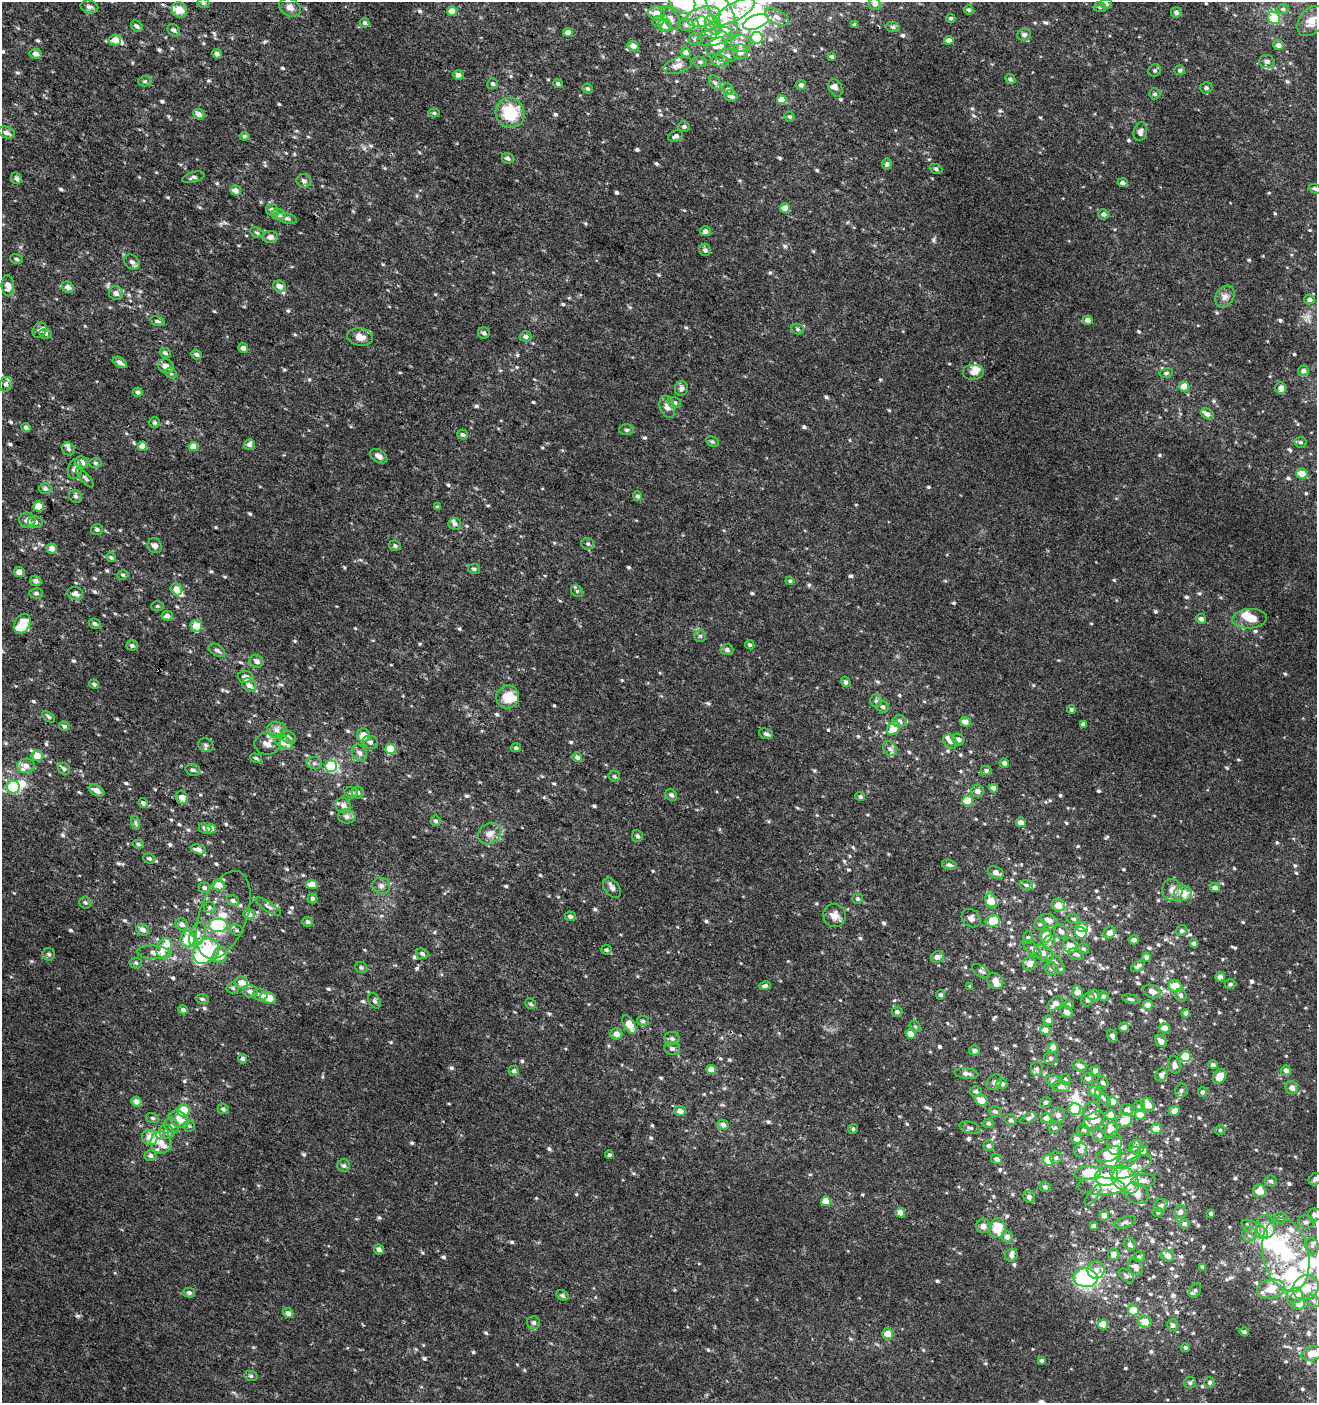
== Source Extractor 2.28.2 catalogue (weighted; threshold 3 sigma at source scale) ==
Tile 11 of 4 x 4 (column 3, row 3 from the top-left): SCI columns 2903-4217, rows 1403-2803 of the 5740 x 5616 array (HDU 1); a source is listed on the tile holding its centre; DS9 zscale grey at full resolution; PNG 1319 x 1405 px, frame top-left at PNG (2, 2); each listed source drawn as its Kron ellipse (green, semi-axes under 4 px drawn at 4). Shown black and unused: <1% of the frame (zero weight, under 3 of 4 exposures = <1% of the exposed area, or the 3 px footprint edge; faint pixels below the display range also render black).
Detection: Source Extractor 2.28.2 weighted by HDU 2 'WHT'; one run over the whole footprint, this tile lists its part. Background 0.00216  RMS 0.003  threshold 0.0137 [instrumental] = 3 sigma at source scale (4.5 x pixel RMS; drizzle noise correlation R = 1.50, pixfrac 1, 0.0396/0.0396 arcsec/px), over >= 5 px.
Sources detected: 852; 15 inside a brighter object's white glare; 3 cosmic-ray / hot-pixel residue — neither listed nor drawn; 70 inside a brighter listed object's ellipse — not listed separately; of the other 764, all 500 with FLUX_AUTO >= 0.55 (the completeness limit of this list) listed and drawn (264 fainter detections not listed), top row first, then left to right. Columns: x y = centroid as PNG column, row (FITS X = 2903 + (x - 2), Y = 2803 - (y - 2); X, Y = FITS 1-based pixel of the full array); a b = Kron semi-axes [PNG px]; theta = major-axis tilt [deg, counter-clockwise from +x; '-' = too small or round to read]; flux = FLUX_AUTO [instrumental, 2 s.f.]
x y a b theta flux
682 2 13 11 -33 17
203 3 6 4 -18 0.59
874 4 6 5 - 1.1
1106 4 6 5 - 0.93
89 7 9 6 -13 1.1
290 7 11 8 -27 1.9
1100 7 6 5 - 0.56
1283 9 6 5 - 0.68
179 10 8 7 - 3.6
969 10 5 4 - 0.62
452 11 4 4 - 4
721 12 27 10 -61 11
734 12 23 9 29 6.6
1176 12 5 5 - 0.98
657 13 8 7 - 2.6
703 17 17 9 13 4.8
777 17 13 7 -29 1.8
671 18 13 7 -55 1.5
951 18 4 4 - 0.58
1274 18 6 5 - 10
658 21 6 5 - 0.7
1311 21 17 11 52 4
756 22 14 6 21 29
365 23 5 4 - 0.81
686 25 8 6 -2 0.98
713 25 10 7 -60 1.7
855 25 4 4 - 0.8
137 26 6 5 - 0.85
665 26 7 6 - 2.3
707 27 13 6 -50 1.8
893 27 7 5 -10 0.78
174 30 7 5 -45 0.66
568 32 5 4 - 1.6
1024 35 7 6 - 1
715 36 18 9 15 3.4
756 38 6 6 - 4.3
695 39 7 6 - 0.73
115 40 6 5 - 3.3
949 40 4 4 - 1.7
741 43 10 8 -18 2.3
1278 45 5 5 - 1.6
633 46 5 5 - 1.9
716 46 11 7 35 2.2
686 52 5 4 - 1.2
740 52 8 7 - 2.4
36 54 6 5 - 1.4
217 54 5 4 - 0.97
727 56 10 7 3 1.4
832 56 4 3 - 0.56
720 61 9 6 -7 1.1
1267 61 8 6 -3 0.91
700 62 7 5 -14 0.62
678 65 15 7 17 2
1155 70 6 6 - 0.64
1180 70 5 5 - 0.79
458 75 5 5 - 1.3
1010 79 5 4 - 0.77
145 81 6 5 - 0.62
715 83 7 5 -61 0.77
493 84 5 5 - 0.66
558 84 5 4 - 0.71
801 85 5 5 - 1.1
835 88 9 6 -65 1.5
1206 88 6 5 - 0.72
588 89 5 5 - 0.62
728 89 6 5 - 0.63
1155 94 6 5 - 0.68
731 96 6 5 - 1.3
782 100 5 4 - 4.2
434 113 5 4 - 0.55
510 113 15 14 - 12
199 114 6 5 - 1.6
790 117 5 5 - 0.56
684 127 5 5 - 0.63
1140 132 9 6 78 1.3
7 133 9 5 -18 1.2
244 136 5 4 - 0.58
676 136 8 5 23 1.1
508 158 6 5 - 0.97
887 164 5 5 - 0.87
936 169 6 5 - 0.64
193 177 11 5 16 1
16 178 6 5 - 0.91
304 181 7 6 - 0.85
1123 182 5 4 - 1.1
1315 189 6 4 -26 0.61
235 190 5 5 - 1.8
785 208 5 4 - 3.5
272 210 6 5 - 0.85
1103 214 5 5 - 1.1
279 215 7 5 -17 1.2
287 218 10 5 -15 0.86
705 231 5 5 - 1.2
257 233 7 5 -30 0.6
270 237 8 6 4 1.4
705 250 6 5 - 0.85
16 259 6 4 -20 0.59
132 262 8 6 -42 1.3
8 286 10 6 -85 2.5
279 286 6 5 - 2.2
68 287 6 5 - 1.5
116 293 7 7 - 1.4
1225 297 11 9 58 1.8
1309 299 5 5 - 1.1
1088 320 5 4 - 2.1
158 321 7 4 -18 0.62
798 329 6 5 - 0.57
40 330 8 6 53 0.97
484 333 6 6 - 0.74
45 334 6 5 - 0.63
526 336 6 5 - 1.2
360 337 13 8 -7 2.7
243 348 5 5 - 1.3
165 353 6 5 - 0.77
196 354 5 4 - 0.83
120 362 8 4 -33 1.3
166 366 8 7 - 2.5
1303 371 5 5 - 1.3
973 372 11 8 0 1.9
171 373 6 5 - 0.62
1166 373 7 4 9 0.63
6 384 7 6 - 0.82
1184 387 5 5 - 5.6
1281 388 6 5 - 1.5
681 389 7 6 - 0.94
138 392 5 5 - 0.75
674 403 7 5 -18 1.1
667 407 11 7 -71 2.1
1207 414 7 5 -30 1.5
155 422 5 5 - 0.61
26 427 5 4 - 0.87
627 430 7 5 0 0.56
463 435 5 5 - 0.77
712 442 6 5 - 0.6
1301 442 6 5 - 0.66
249 444 5 5 - 1.2
142 446 4 4 - 2.6
193 447 5 4 - 3.9
68 449 7 6 - 0.72
379 456 9 6 -33 1.5
82 462 7 6 - 2
95 463 6 5 - 0.59
75 469 10 7 78 1.8
1302 474 6 5 - 3.9
85 478 12 4 -48 0.79
45 489 6 5 - 0.77
76 496 7 6 - 0.83
638 496 5 4 - 0.81
39 506 5 5 - 4.4
437 507 4 4 - 0.57
27 520 8 7 - 1.4
36 522 7 6 - 1
455 524 6 6 - 0.79
97 529 6 5 - 0.66
588 544 6 6 - 0.62
155 546 7 7 - 1.3
395 546 6 5 - 0.69
52 548 5 5 - 2.4
111 558 5 4 - 0.57
474 569 6 5 - 0.59
19 572 5 5 - 1.9
123 575 5 4 - 0.59
36 581 6 5 - 1.3
790 581 4 4 - 0.59
176 589 6 6 - 2.2
577 591 6 5 - 0.57
36 593 7 5 -3 0.7
75 593 8 6 -17 1.2
157 606 6 5 - 0.59
167 616 6 5 - 1.3
1201 619 5 5 - 1
1250 619 17 9 3 3.8
22 624 10 7 60 5.3
95 624 6 5 - 0.84
196 626 6 5 - 4.7
700 636 6 5 - 0.62
132 645 6 5 - 0.83
750 645 5 4 - 0.58
217 650 9 5 -31 1
727 650 6 5 - 1
256 661 7 6 - 1.2
246 677 8 6 -3 2
846 682 5 4 - 0.81
94 684 5 4 - 0.57
249 685 8 6 -40 1.5
508 697 11 11 - 5.8
876 701 6 5 - 0.7
883 707 6 5 - 0.74
1071 709 4 4 - 0.58
48 717 7 4 -38 0.61
899 721 7 6 - 1.7
965 722 5 5 - 2.1
1083 724 4 4 - 1
64 726 5 4 - 0.73
893 728 7 6 - 5.1
276 730 9 8 - 1.5
766 734 7 5 -21 0.85
363 735 7 6 - 4
288 737 8 6 -33 1.1
958 740 6 5 - 1.2
950 741 8 6 -44 1.2
370 742 8 6 -16 1
284 743 10 6 -33 2.8
268 744 13 11 9 2.5
206 745 8 6 -29 0.73
516 748 5 4 - 0.62
391 749 5 5 - 8.8
890 749 8 6 -56 1.1
359 753 9 7 -55 1.2
37 756 5 5 - 4
577 757 5 4 - 1.1
256 758 6 4 -15 0.59
314 763 8 6 -14 0.89
1004 763 4 4 - 0.93
26 766 8 7 - 2.2
331 766 6 6 - 25
64 769 6 5 - 0.7
193 770 7 5 -17 0.92
986 770 5 4 - 0.69
614 776 6 5 - 0.55
13 787 6 6 - 17
994 788 4 4 - 1.6
97 790 8 5 -27 1.9
977 791 6 6 - 1.5
358 792 6 6 - 0.91
351 793 6 5 - 0.99
671 795 6 5 - 0.93
860 796 5 4 - 0.61
182 798 7 6 - 2.2
967 801 5 5 - 6.9
143 803 5 4 - 1.2
343 805 8 7 - 1.6
347 817 9 7 -8 1.5
436 821 5 5 - 0.69
1021 822 5 5 - 1.7
136 823 7 4 -71 0.55
205 828 6 5 - 0.76
211 829 5 4 - 2.2
490 834 12 10 31 2.3
637 836 6 5 - 0.69
138 844 5 3 - 0.57
198 849 7 5 -14 1.7
149 858 6 5 - 0.65
949 865 7 4 -16 0.83
996 873 8 5 -27 1.8
312 884 6 4 -2 3
218 885 6 5 - 3.2
1026 885 6 5 - 0.72
381 886 9 8 - 1.2
204 888 6 5 - 0.68
612 888 11 7 -52 1.2
1215 888 5 4 - 1.5
1172 890 11 10 - 2.6
1183 893 9 7 -3 4.2
313 898 5 5 - 0.72
858 899 5 5 - 0.61
233 901 6 5 - 0.87
991 901 8 5 -68 6.1
85 903 6 6 - 0.6
1058 905 6 6 - 3.4
268 906 15 4 -33 1
209 907 6 5 - 0.59
249 914 6 5 - 1.9
223 915 46 23 70 12
834 915 11 11 - 2.3
570 916 5 5 - 0.9
971 918 10 8 -40 1.5
1074 919 7 5 -16 0.57
1049 920 9 6 -24 2.3
993 921 7 6 - 7.5
308 922 5 5 - 0.84
182 924 6 6 - 1.1
1040 924 6 5 - 0.58
218 925 9 6 0 9.6
1082 927 6 4 -17 1.9
143 930 6 5 - 1.7
237 930 7 5 -21 0.59
1182 931 6 5 - 0.69
1061 932 8 6 -46 1.4
1081 933 6 5 - 11
1110 933 6 5 - 1.4
198 934 13 7 68 1.9
1046 936 6 6 - 4.2
1028 938 6 5 - 0.62
188 939 8 7 - 7.9
1134 940 5 4 - 1.1
1049 942 7 5 68 0.87
1194 943 4 4 - 1.3
1070 945 7 6 - 3.5
164 948 10 7 68 3
1033 949 12 5 -45 0.98
1084 949 5 5 - 0.65
606 950 5 5 - 0.57
206 951 14 11 40 20
154 952 16 7 -3 2
1043 953 10 7 -35 2.2
49 954 6 6 - 0.72
422 954 6 5 - 0.83
1076 954 8 5 -22 0.81
220 955 8 7 - 4
937 957 6 5 - 1.7
1147 957 4 4 - 0.83
136 963 6 5 - 0.63
1055 963 11 6 -51 1.5
1030 964 7 6 - 2.3
1138 966 8 4 37 0.9
361 967 6 5 - 0.62
1051 968 7 6 - 0.77
981 971 10 5 -33 0.86
1220 977 5 4 - 1.9
995 981 9 7 -41 2.1
241 983 7 6 - 2.1
1230 984 6 4 -1 0.57
765 986 6 4 10 0.8
970 986 4 3 - 0.56
1175 986 7 6 - 5.4
233 988 6 5 - 0.6
250 991 7 6 - 1.3
1152 991 9 6 -19 1.7
1078 992 6 5 - 2.5
260 995 7 6 - 1.4
941 995 5 4 - 0.68
1094 995 6 5 - 1.4
1181 995 6 5 - 0.77
1104 996 5 4 - 0.57
268 998 8 5 -21 4.5
202 999 6 5 - 0.72
1131 999 8 4 -11 0.59
1088 1000 7 6 - 0.94
375 1001 8 5 -61 0.72
531 1004 6 5 - 0.69
1055 1004 8 6 39 2
1069 1005 5 4 - 0.6
1148 1005 5 4 - 2.4
183 1010 5 4 - 1
897 1012 5 5 - 0.94
1066 1012 7 5 -44 1.6
1186 1013 4 4 - 1
1048 1020 5 4 - 1.4
643 1021 6 5 - 0.68
629 1024 10 5 -60 4.2
915 1026 6 5 - 0.55
1124 1027 5 4 - 1.9
1165 1028 5 5 - 2.4
1045 1030 5 5 - 2.4
616 1034 6 5 - 1.9
911 1034 5 5 - 3
1112 1036 6 4 -64 1.3
672 1038 7 6 - 1.1
1161 1041 7 5 -44 1.4
1053 1047 5 5 - 1.5
672 1049 8 6 -15 1.1
975 1051 5 5 - 0.69
1185 1056 5 5 - 11
1050 1058 6 6 - 0.98
243 1059 5 4 - 1.1
1174 1065 9 6 -79 1.2
1213 1065 5 4 - 0.85
1080 1066 7 5 -23 1.5
711 1069 4 4 - 3.5
1037 1069 7 6 - 0.81
514 1071 5 5 - 0.82
1095 1071 5 4 - 2.3
1286 1071 5 5 - 1.4
966 1074 12 5 -6 1.1
1162 1075 7 6 - 1.2
1220 1076 8 6 54 4.1
1088 1078 6 5 - 0.83
1065 1079 6 5 - 0.58
1053 1081 7 6 - 0.94
994 1082 9 7 41 0.99
1103 1082 6 5 - 0.56
1002 1084 5 5 - 0.99
1061 1086 9 5 -7 1.2
1292 1088 6 6 - 1.8
1181 1090 7 6 - 0.8
976 1091 6 5 - 0.88
1095 1092 7 5 -20 1.7
1202 1092 5 4 - 0.63
1103 1098 10 4 -47 0.76
981 1100 6 5 - 4.1
136 1102 5 5 - 2.1
1045 1102 6 5 - 0.68
1112 1102 5 5 - 3.1
1147 1105 7 6 - 3.3
1139 1106 5 5 - 0.64
223 1109 5 5 - 0.8
1075 1109 6 6 - 7.4
184 1110 6 6 - 7.5
1127 1110 6 6 - 1.5
680 1111 5 5 - 1.7
1092 1111 9 8 - 1.5
1174 1111 6 4 24 1.7
995 1112 6 5 - 0.73
1058 1115 7 7 - 1.4
1110 1115 5 5 - 2.7
1140 1115 5 5 - 3.2
152 1118 6 5 - 0.61
1029 1118 9 4 26 0.61
1046 1118 5 5 - 1.8
179 1119 10 7 -35 4.1
1011 1120 6 5 - 0.85
1124 1120 8 6 35 5.5
1094 1121 12 8 35 2.8
988 1123 5 4 - 0.56
723 1125 5 5 - 1.1
172 1126 8 7 - 0.97
189 1126 6 5 - 0.6
970 1128 11 5 -18 0.94
1055 1128 6 5 - 0.55
853 1129 5 5 - 0.55
1156 1129 5 5 - 4.1
1084 1130 6 5 - 0.65
1111 1130 8 6 87 3.3
1220 1130 5 4 - 0.58
167 1132 8 6 -18 1.9
1099 1135 7 6 - 0.77
150 1137 8 7 - 3.1
1077 1139 5 5 - 1.7
161 1143 11 10 - 2.6
1114 1143 11 7 -90 1.6
989 1146 5 5 - 0.87
1137 1147 7 7 - 0.93
1081 1150 7 6 - 1.5
1143 1151 5 5 - 1.8
1109 1154 13 7 24 8.1
609 1155 4 4 - 0.75
150 1156 6 5 - 1.1
1056 1158 6 6 - 0.71
1128 1158 15 7 42 2
997 1159 6 4 -32 1
1048 1160 5 5 - 7.7
344 1166 6 6 - 0.81
1132 1167 21 8 27 3.2
1088 1173 13 7 7 7.9
1107 1176 11 9 14 4.1
1125 1179 16 11 -43 22
1315 1179 7 5 46 0.75
1143 1181 12 6 5 1.7
1270 1181 6 5 - 0.93
1101 1186 24 8 -1 5
1045 1187 5 5 - 0.79
1259 1191 6 6 - 4.3
1137 1193 13 10 -33 3.1
1093 1195 12 5 53 0.86
1029 1197 6 5 - 0.97
826 1201 5 4 - 4.8
1161 1205 7 6 - 0.87
1158 1212 5 4 - 0.55
1180 1212 7 6 - 1
900 1213 5 4 - 2.7
1210 1213 3 3 - 0.57
1104 1215 5 5 - 1.7
1314 1215 7 6 - 1.1
1280 1218 6 5 - 0.8
1125 1222 12 5 18 0.85
1306 1222 8 6 -11 1.1
1184 1224 5 5 - 0.86
983 1226 7 7 - 1.7
1093 1226 4 4 - 0.95
1266 1227 11 9 -87 3.5
997 1228 10 8 73 7.2
1255 1229 15 6 -30 1.6
1249 1234 7 7 - 1
1007 1237 5 5 - 1.7
1130 1244 6 5 - 0.96
1312 1246 8 6 -77 1.2
379 1250 5 4 - 1.3
1113 1254 6 5 - 1.7
1011 1255 6 6 - 0.99
1286 1255 37 23 -77 27
1168 1256 7 5 -37 2
1139 1257 5 5 - 0.67
1136 1267 9 7 -66 1.4
1203 1267 4 3 - 0.56
1096 1270 8 8 - 2.1
1126 1276 9 5 -39 0.75
1086 1278 12 9 -5 37
1306 1287 13 11 33 5.4
1271 1289 14 9 11 4.5
1195 1290 7 5 57 0.8
189 1293 6 5 - 0.87
562 1295 6 5 - 0.79
1295 1296 8 7 - 1.5
1314 1301 7 5 -38 0.79
1299 1304 6 5 - 3
1133 1310 5 5 - 5.6
288 1313 5 4 - 1.5
1145 1322 6 6 - 3.3
534 1323 6 6 - 0.77
1103 1324 5 5 - 5.5
1172 1325 6 5 - 1
1244 1332 4 4 - 0.59
888 1334 5 5 - 3.5
1185 1348 5 4 - 0.73
1312 1353 10 7 18 3.6
1041 1360 4 3 - 0.59
251 1376 6 5 - 0.66
1209 1382 5 5 - 0.67
1190 1383 6 5 - 0.68
Isophote crosses this tile's border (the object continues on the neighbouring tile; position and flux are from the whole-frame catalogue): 4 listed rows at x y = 682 2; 1274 18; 1315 189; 1315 1179